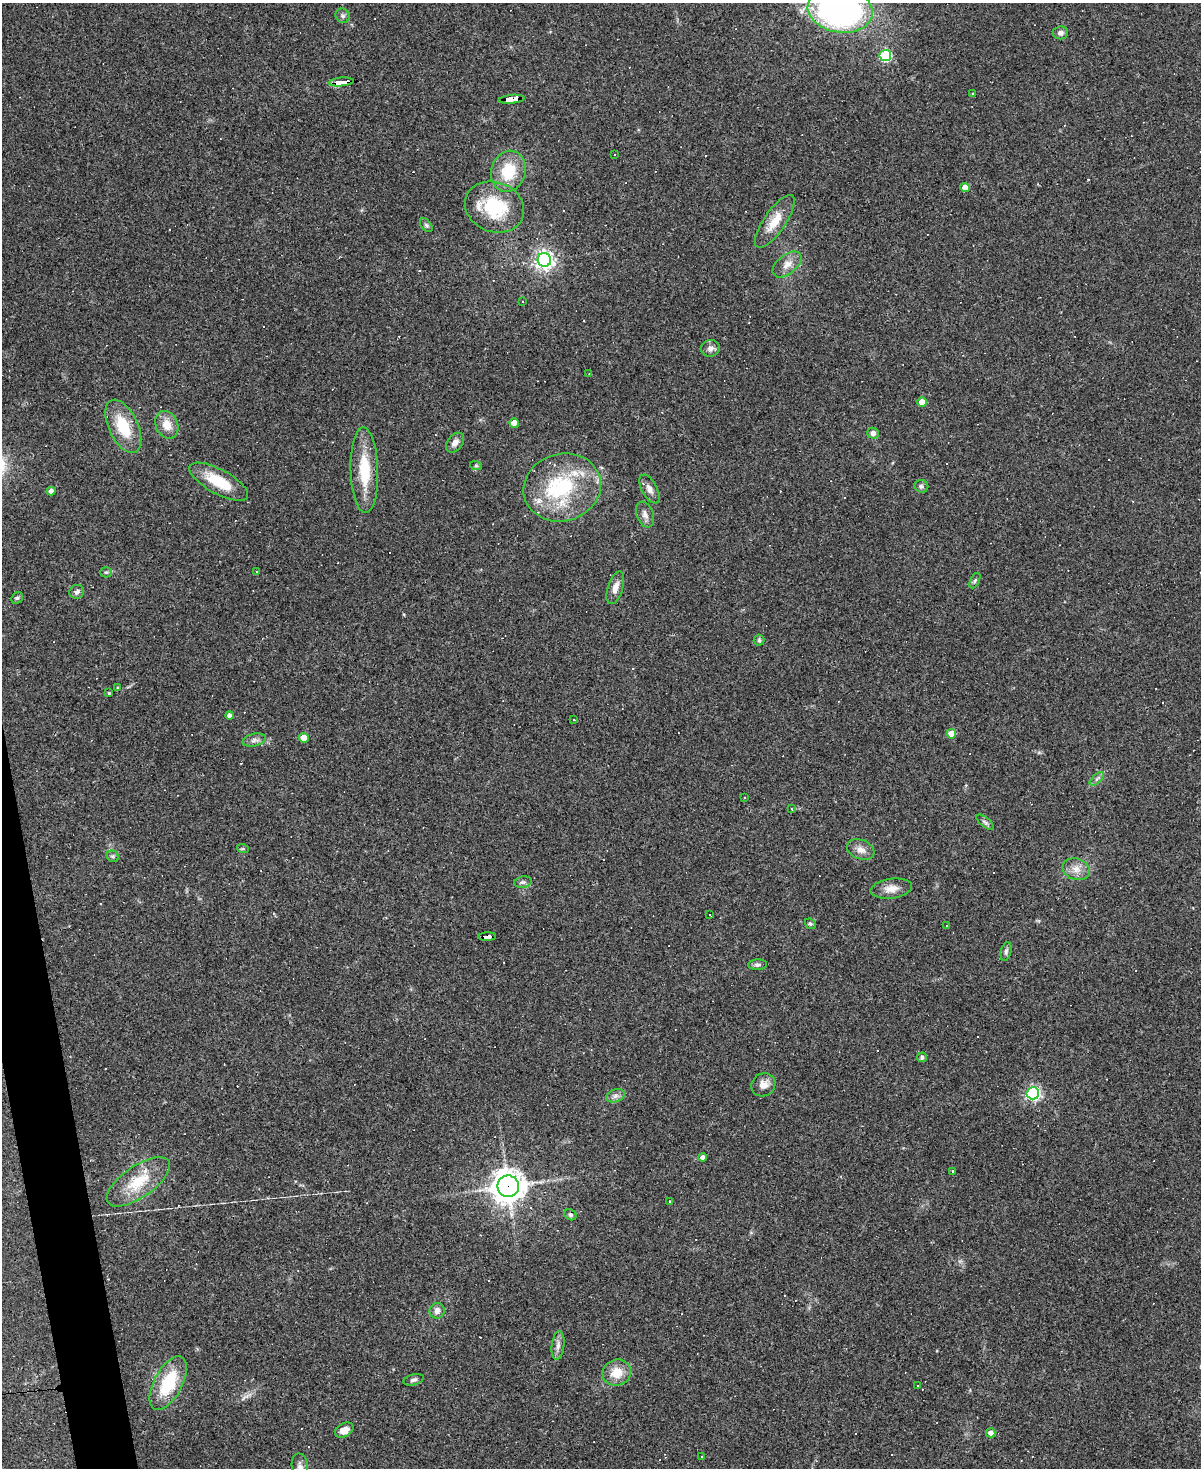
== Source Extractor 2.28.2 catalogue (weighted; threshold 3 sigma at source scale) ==
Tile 7 of 4 x 3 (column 3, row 2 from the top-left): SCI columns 2398-3596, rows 1709-3174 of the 4794 x 4772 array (HDU 1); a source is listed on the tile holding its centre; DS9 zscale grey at full resolution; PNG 1203 x 1470 px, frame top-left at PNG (2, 3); each listed source drawn as its Kron ellipse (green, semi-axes under 4 px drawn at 4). Shown black and unused: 2% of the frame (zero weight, under 3 of 4 exposures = <1% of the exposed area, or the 3 px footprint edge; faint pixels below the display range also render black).
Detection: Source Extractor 2.28.2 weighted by HDU 2 'WHT'; one run over the whole footprint, this tile lists its part. Background 0.147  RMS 0.007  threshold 0.0314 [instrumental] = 3 sigma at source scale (4.5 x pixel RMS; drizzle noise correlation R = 1.50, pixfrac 1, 0.05/0.05 arcsec/px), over >= 5 px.
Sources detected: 104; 21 cosmic-ray / hot-pixel residue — neither listed nor drawn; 1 inside a brighter listed object's ellipse — not listed separately; the other 82 listed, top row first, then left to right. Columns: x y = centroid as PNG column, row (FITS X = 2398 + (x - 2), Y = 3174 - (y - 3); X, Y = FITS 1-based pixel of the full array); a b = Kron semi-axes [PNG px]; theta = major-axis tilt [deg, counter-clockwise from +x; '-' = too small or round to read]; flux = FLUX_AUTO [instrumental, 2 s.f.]
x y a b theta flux
840 10 33 22 -9 250
343 16 7 6 - 1.8
1060 33 7 6 - 2.7
885 56 6 5 - 63
341 82 12 3 6 200
972 93 3 3 - 1.7
512 99 13 4 5 160
615 155 2 2 - 0.51
508 171 21 17 74 24
965 187 4 4 - 7.4
495 207 30 25 -21 41
775 221 31 11 55 14
426 225 8 5 -49 1.3
544 260 7 6 - 320
787 264 17 9 39 6.4
522 301 3 2 - 0.85
710 348 9 8 - 3.3
589 374 3 2 - 0.48
922 402 4 4 - 7.4
514 423 5 4 - 7
167 425 14 11 -66 9.2
123 426 28 14 -65 25
873 433 6 5 - 3.5
455 443 11 7 52 3.7
476 466 6 4 -18 0.89
364 470 43 13 -88 27
219 482 33 12 -28 22
921 486 7 6 - 1.6
562 487 39 33 16 62
649 489 16 7 -62 4.4
51 491 4 4 - 3.1
645 514 13 8 -70 3.9
256 571 3 2 - 0.73
106 572 5 5 - 1.1
975 580 8 4 63 1.3
615 588 17 7 72 5.6
77 592 7 7 - 2.4
17 598 6 5 - 1.2
759 640 5 5 - 1.1
118 688 4 4 - 0.9
109 693 3 3 - 1.6
230 716 4 4 - 2.5
574 720 3 2 - 0.59
951 734 5 5 - 10
304 738 5 4 - 9.2
254 740 12 6 12 2.8
1097 779 9 3 45 1.5
745 798 2 2 - 0.53
791 809 4 3 - 0.57
985 822 11 4 -39 1.7
243 849 6 4 -18 0.86
861 850 14 9 -22 4.9
113 856 6 5 - 1.3
1076 869 14 10 -19 6.6
523 882 9 5 9 1.8
891 889 21 10 8 7.2
710 915 3 3 - 1.5
810 924 6 5 - 1.1
947 925 3 2 - 0.68
487 937 9 4 3 220
1006 951 9 5 77 1.8
758 965 9 5 3 1.9
922 1057 5 5 - 1.8
763 1085 12 11 - 5.8
1033 1093 6 6 - 150
615 1096 10 6 19 2.7
702 1157 4 4 - 2.3
952 1171 3 3 - 6.1
138 1182 37 15 35 25
508 1186 11 10 - 980
670 1201 3 2 - 0.81
570 1215 6 5 - 1.4
437 1311 8 7 - 3.7
558 1345 14 6 83 3.6
617 1373 14 13 - 12
414 1380 10 5 14 1.8
168 1383 29 14 62 32
918 1385 3 3 - 2.2
344 1430 10 6 28 5.8
991 1433 5 4 - 4
701 1456 3 3 - 14
300 1467 13 8 -83 3.9
Overlapping masked pixels (flux is a lower limit): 4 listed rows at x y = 341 82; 512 99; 487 937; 508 1186
Isophote crosses this tile's border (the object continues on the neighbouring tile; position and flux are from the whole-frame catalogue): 2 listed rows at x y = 840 10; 300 1467